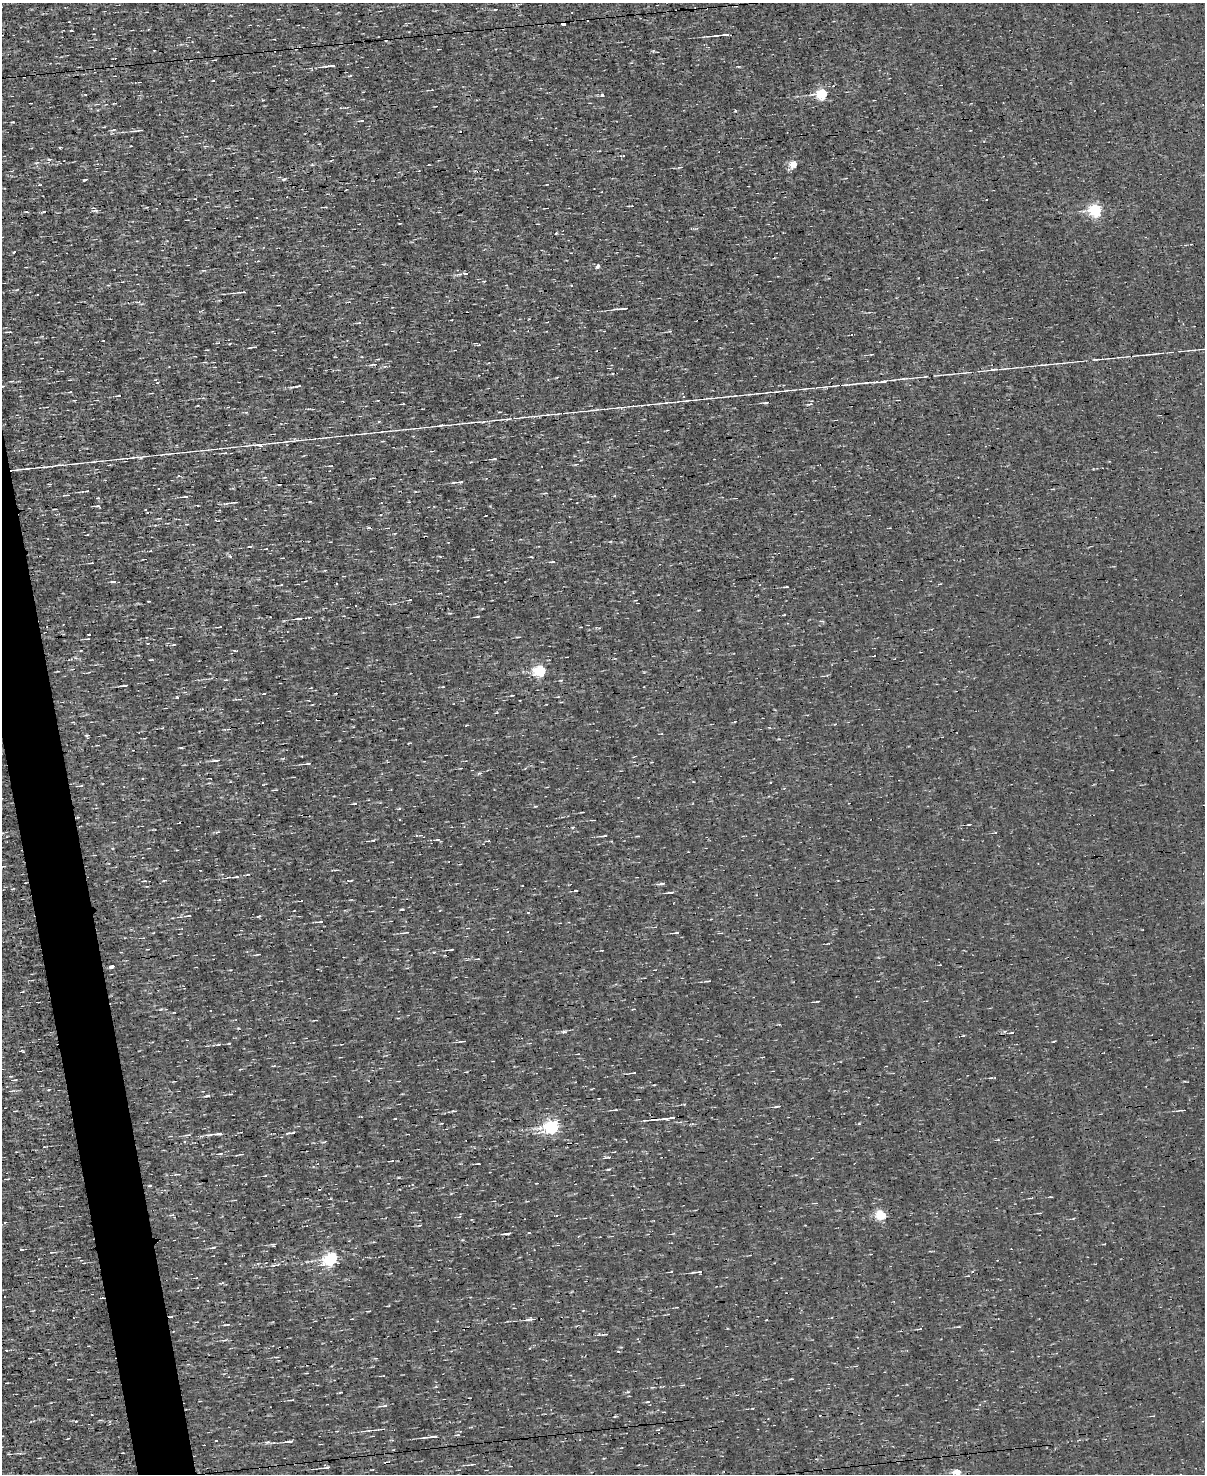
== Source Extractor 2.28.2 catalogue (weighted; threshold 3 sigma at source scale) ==
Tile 7 of 4 x 3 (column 3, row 2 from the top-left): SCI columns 2408-3610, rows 1613-3084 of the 4814 x 4810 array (HDU 1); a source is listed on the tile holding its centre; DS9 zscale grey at full resolution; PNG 1207 x 1476 px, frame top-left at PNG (2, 3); no overlay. Shown black and unused: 3% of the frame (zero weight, under 3 of 4 exposures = <1% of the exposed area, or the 3 px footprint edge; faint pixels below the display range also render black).
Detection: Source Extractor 2.28.2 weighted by HDU 2 'WHT'; one run over the whole footprint, this tile lists its part. Background -5.64e-04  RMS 0.04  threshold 0.181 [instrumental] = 3 sigma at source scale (4.5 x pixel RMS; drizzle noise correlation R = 1.50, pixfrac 1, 0.05/0.05 arcsec/px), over >= 5 px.
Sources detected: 205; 15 cosmic-ray / hot-pixel residue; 1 long thin detection or spike segment (spike, bleed or trail) — not listed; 3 inside a brighter listed object's ellipse — not listed separately; the other 186 listed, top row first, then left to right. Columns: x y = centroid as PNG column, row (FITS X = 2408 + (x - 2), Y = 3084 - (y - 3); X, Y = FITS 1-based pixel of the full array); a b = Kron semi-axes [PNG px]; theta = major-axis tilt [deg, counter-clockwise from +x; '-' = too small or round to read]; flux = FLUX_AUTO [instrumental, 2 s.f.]
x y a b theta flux
495 9 4 2 - 3.1
563 23 3 3 - 230
71 30 3 2 - 5.5
722 35 20 3 6 25
330 66 13 3 5 17
350 76 7 3 13 4.2
822 94 6 5 - 380
603 95 3 3 - 22
31 103 3 2 - 3.1
361 121 8 3 9 4.5
141 130 6 3 5 6.9
131 146 3 2 - 2.7
60 147 3 2 - 3.9
793 164 5 5 - 120
680 167 7 3 17 5.2
284 179 5 3 - 5
1095 210 6 5 - 640
556 233 3 3 - 4.5
14 252 3 2 - 5.7
598 266 5 3 - 11
466 273 3 3 - 41
242 292 8 3 4 10
279 305 4 2 - 2.9
624 308 8 3 4 7.9
359 323 5 3 - 4.2
9 332 6 2 3 5.1
217 343 4 3 - 3.3
253 347 7 2 10 5
1152 354 15 2 0 9.6
1095 359 7 3 4 4.9
374 364 11 4 8 9.5
1042 365 13 2 0 8.1
1009 368 13 2 0 8.8
995 369 9 3 8 10
962 373 12 2 0 8.2
903 379 18 3 9 13
884 381 8 4 10 11
866 383 7 3 -6 6.9
845 385 10 3 8 9.4
2 386 4 3 - 2.9
298 386 7 3 9 7
832 386 11 2 0 6.6
803 389 13 2 0 8.9
786 390 9 3 15 6.2
70 392 4 2 - 3.3
768 392 10 2 12 6.5
750 394 10 3 8 7.5
732 396 18 2 3 12
74 400 4 3 - 3.3
685 401 17 2 8 13
766 402 8 3 6 6.7
660 403 11 3 10 9
403 404 3 2 - 3.2
810 404 8 2 8 5.1
594 410 14 2 8 11
555 414 16 2 0 10
534 416 8 3 5 8.5
505 419 15 2 0 10
483 422 6 3 18 4.8
443 425 25 3 4 19
293 441 10 3 11 8.3
255 445 23 4 3 23
224 453 8 3 7 5.8
167 454 11 2 0 7.5
133 457 18 3 7 15
494 459 7 2 8 5.1
94 461 16 3 10 12
331 466 6 2 5 3.3
27 468 15 3 6 15
459 482 14 3 4 14
87 491 4 2 - 6.8
545 493 4 3 - 3.5
67 495 6 3 8 6.6
185 497 10 3 6 6.2
310 501 4 3 - 3.6
235 502 5 2 - 4.5
97 506 8 3 4 5.5
230 556 4 4 - 7.4
553 562 6 3 1 5.7
91 563 3 2 - 4.2
113 581 8 3 1 6.2
336 584 2 2 - 3.7
786 587 5 2 - 4.5
784 615 3 3 - 22
477 617 5 3 - 4.2
299 618 7 3 9 7.5
220 627 5 2 - 6.7
89 634 3 2 - 4.2
148 643 3 3 - 3.6
174 644 6 3 19 3.8
235 651 5 3 - 4.2
540 671 6 5 - 430
124 685 7 2 5 6.4
512 695 3 2 - 2.8
181 748 5 3 - 4.1
217 760 13 4 8 11
307 764 12 3 7 7.6
479 773 6 4 40 5.9
143 778 3 2 - 4.4
209 783 4 3 - 3.5
81 786 6 3 8 4.2
275 790 6 2 12 3.9
969 824 3 2 - 3.1
604 836 10 3 6 8.1
438 839 7 3 2 5.8
373 840 5 3 - 5.2
236 877 7 3 8 9.9
351 880 5 3 - 3.9
662 883 11 3 7 9.7
576 891 5 2 - 3.8
671 892 8 3 11 7.4
301 901 5 2 - 3.1
402 909 5 2 - 3.5
528 912 4 3 - 3.2
188 916 9 3 5 7.1
259 916 6 3 19 4.8
320 922 7 2 4 7.6
405 933 13 2 8 6.6
676 933 6 2 6 6.7
451 950 7 2 4 5.8
258 954 5 2 - 3.4
477 959 7 2 4 3.8
112 967 6 3 22 9.5
708 981 5 3 - 5.8
22 992 4 2 - 3.3
817 1001 4 2 - 3.1
564 1032 8 4 0 8.3
1012 1033 5 3 - 3.9
963 1036 5 3 - 3.4
463 1041 7 3 8 6.4
229 1043 4 3 - 3
218 1045 5 3 - 4.3
633 1073 6 3 2 4.8
14 1080 8 3 12 6.4
207 1096 8 3 8 7.8
777 1106 9 3 10 7
614 1110 10 2 4 6.8
1182 1110 6 3 3 6.1
454 1111 6 2 -1 5.4
669 1118 20 3 7 27
552 1127 7 5 10 930
291 1133 11 2 6 7.1
218 1134 10 4 6 17
188 1135 8 3 7 6.3
324 1142 5 3 - 4.2
220 1154 6 3 8 5
242 1154 6 2 -3 4
478 1164 3 2 - 4.7
608 1169 6 3 9 4.7
178 1174 8 3 -7 6.1
1051 1197 5 2 - 3
1031 1198 5 2 - 4
1039 1213 5 3 - 4.2
881 1215 5 5 - 300
419 1225 5 3 - 4.3
507 1234 9 2 6 8.3
273 1244 5 4 - 6.1
1104 1244 3 2 - 2.8
213 1248 9 3 11 6
21 1249 5 3 - 4.8
52 1252 5 3 - 3.5
331 1259 6 5 - 760
973 1271 3 2 - 7.7
698 1272 11 3 8 14
221 1283 8 3 16 5.9
368 1311 6 2 5 3
532 1319 11 4 3 11
227 1325 10 3 8 5.7
958 1327 5 3 - 4
920 1329 3 2 - 4.8
605 1334 8 3 8 7
436 1387 5 3 - 4.7
292 1400 7 2 8 4.6
384 1406 12 3 6 8.7
664 1412 4 2 - 3.7
76 1421 4 3 - 3.6
658 1430 7 3 7 5.8
457 1435 7 3 12 5
430 1437 20 3 5 16
216 1440 3 2 - 2.7
290 1441 10 3 7 14
267 1442 7 5 3 9
9 1454 5 3 - 4.8
472 1464 7 3 5 5.4
327 1467 8 4 17 8.1
957 1472 5 4 - 86
Overlapping masked pixels (flux is a lower limit): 2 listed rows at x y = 563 23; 669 1118
Isophote crosses this tile's border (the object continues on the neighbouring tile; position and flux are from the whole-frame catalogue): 2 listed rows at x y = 2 386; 957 1472
Unlisted compact peaks at least as high as the median listed source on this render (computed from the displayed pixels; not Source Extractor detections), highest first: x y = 84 180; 177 697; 735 111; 13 122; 608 1157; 48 159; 535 806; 161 1009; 399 808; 49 1090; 628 1392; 86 736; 119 395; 618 1351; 434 952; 490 506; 647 1402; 114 130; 1054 1041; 36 163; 735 722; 395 1118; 995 832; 229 344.